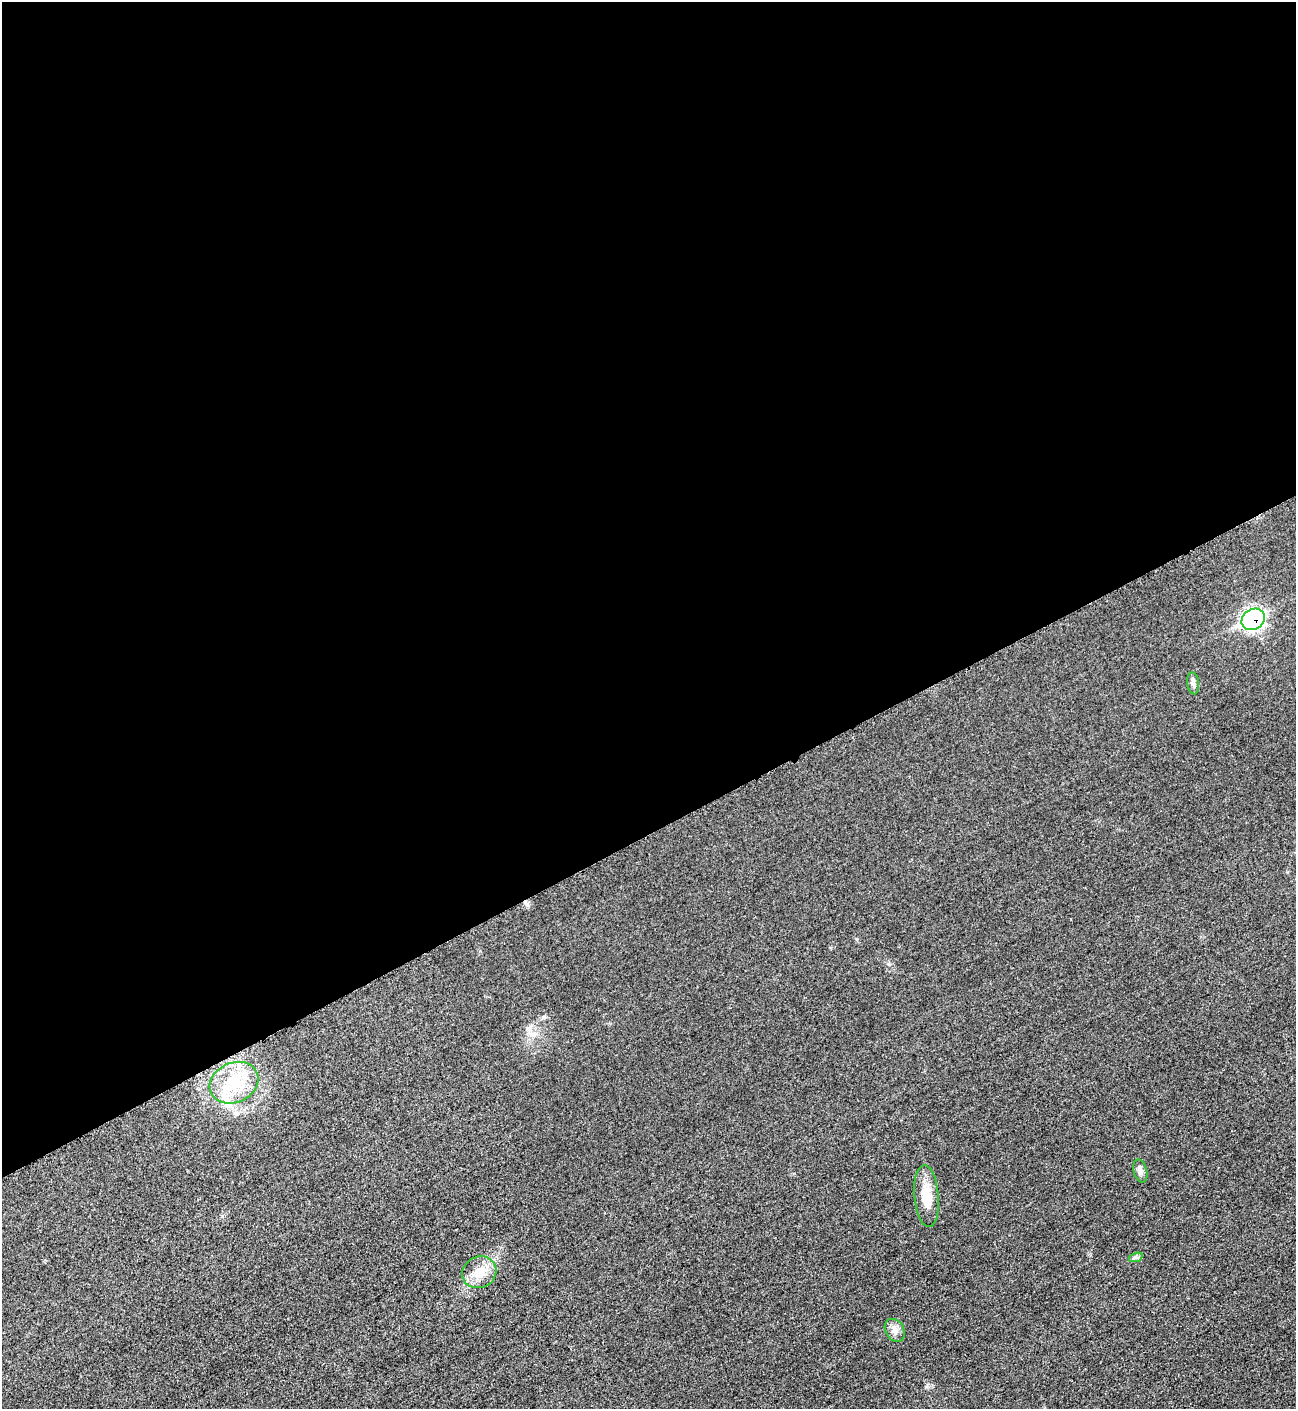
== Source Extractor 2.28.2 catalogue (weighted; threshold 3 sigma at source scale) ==
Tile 2 of 4 x 4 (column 2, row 1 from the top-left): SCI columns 1594-2887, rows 4236-5642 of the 5642 x 5651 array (HDU 1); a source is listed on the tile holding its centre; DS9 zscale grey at full resolution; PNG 1298 x 1411 px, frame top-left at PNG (2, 2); each listed source drawn as its Kron ellipse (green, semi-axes under 4 px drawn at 4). Shown black and unused: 59% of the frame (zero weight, under 3 of 5 exposures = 1% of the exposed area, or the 3 px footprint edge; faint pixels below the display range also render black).
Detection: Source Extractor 2.28.2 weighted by HDU 2 'WHT'; one run over the whole footprint, this tile lists its part. Background 0.0198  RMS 0.0051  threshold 0.0229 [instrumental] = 3 sigma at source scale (4.5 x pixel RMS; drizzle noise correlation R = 1.50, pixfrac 1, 0.05/0.05 arcsec/px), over >= 5 px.
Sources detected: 10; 2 inside a brighter listed object's ellipse — not listed separately; the other 8 listed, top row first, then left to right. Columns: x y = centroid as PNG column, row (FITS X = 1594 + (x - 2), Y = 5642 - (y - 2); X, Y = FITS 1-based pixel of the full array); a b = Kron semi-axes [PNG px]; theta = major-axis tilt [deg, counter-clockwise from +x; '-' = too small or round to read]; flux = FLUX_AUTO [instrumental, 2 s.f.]
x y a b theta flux
1253 619 12 10 34 120
1193 683 11 6 -83 1.7
234 1083 25 20 25 20
1140 1171 12 6 -74 2.2
926 1196 31 12 -85 11
1136 1257 7 4 18 1
479 1272 17 15 28 9
895 1330 12 9 -59 2.9
Overlapping masked pixels (flux is a lower limit): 1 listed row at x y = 1253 619